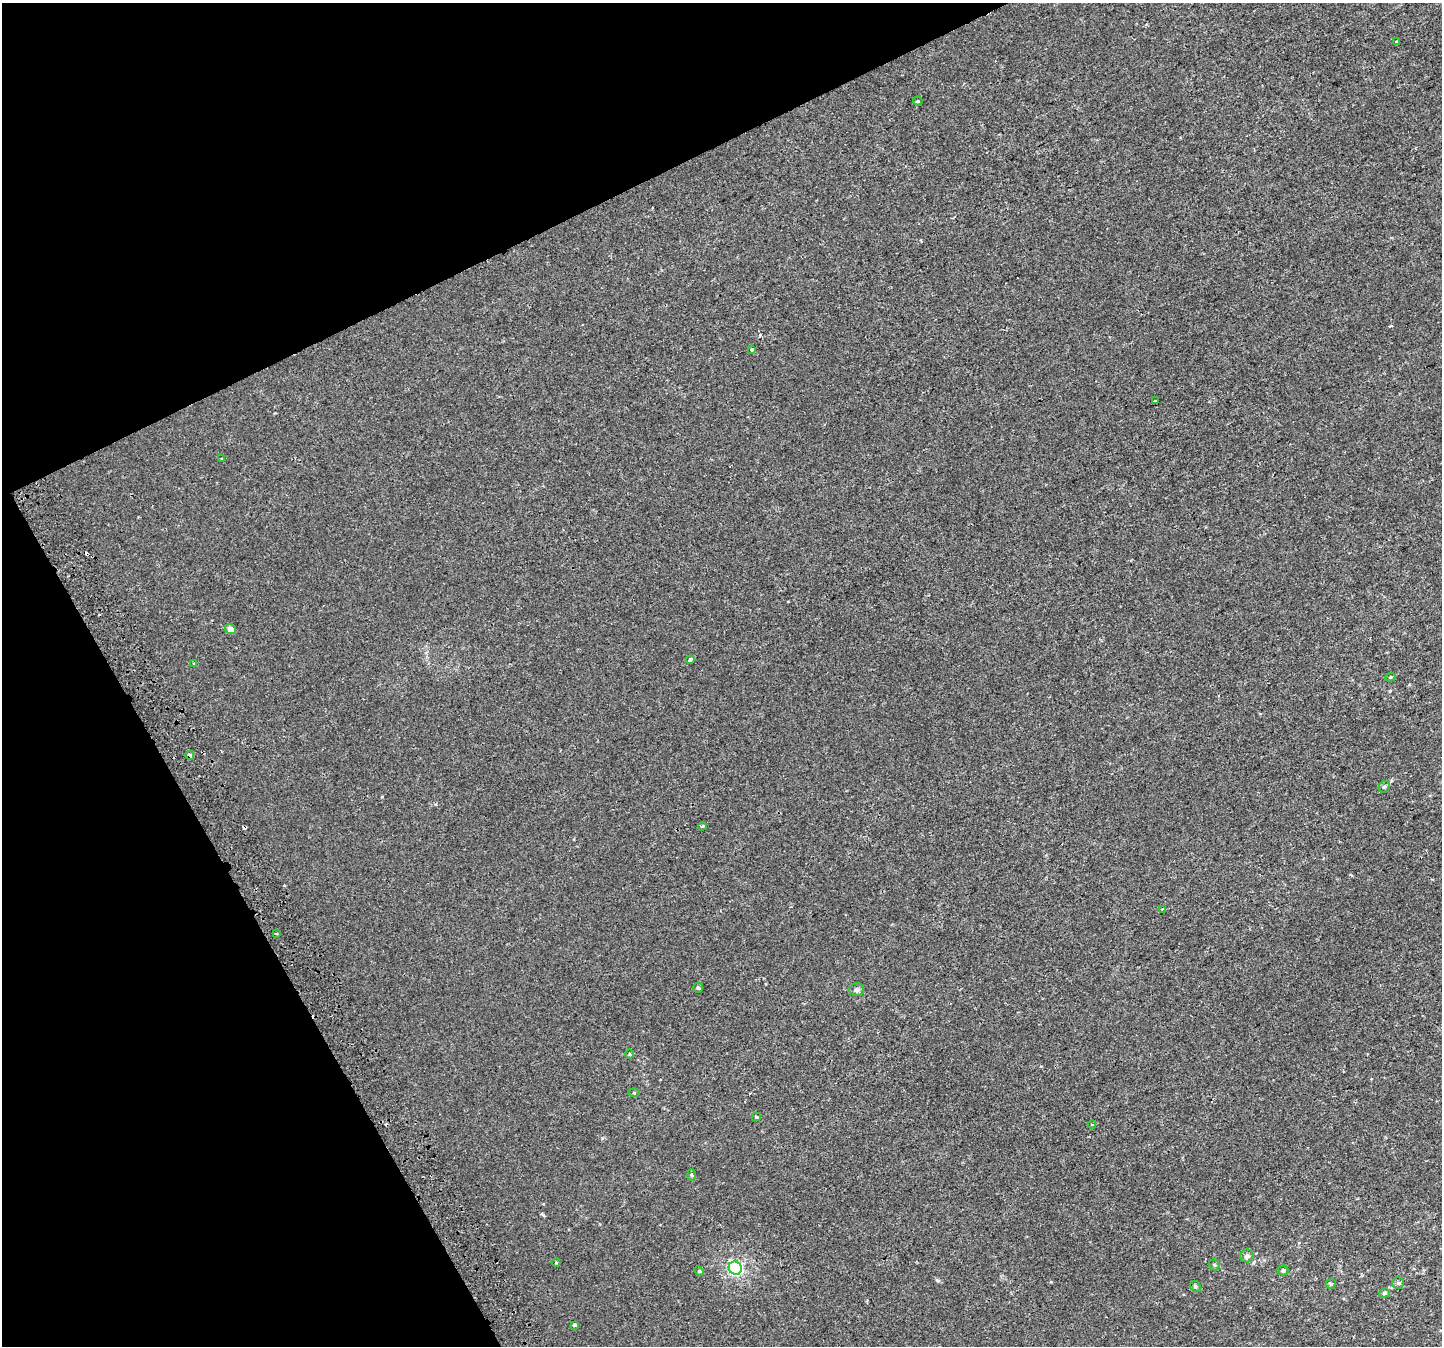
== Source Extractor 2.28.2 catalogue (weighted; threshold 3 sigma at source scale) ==
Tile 5 of 4 x 4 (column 1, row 2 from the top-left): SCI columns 41-1480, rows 2867-4210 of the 5835 x 5676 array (HDU 1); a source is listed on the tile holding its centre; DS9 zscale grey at full resolution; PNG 1444 x 1348 px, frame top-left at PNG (2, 3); each listed source drawn as its Kron ellipse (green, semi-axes under 4 px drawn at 4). Shown black and unused: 24% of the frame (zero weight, under 2 of 3 exposures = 2% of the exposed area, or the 3 px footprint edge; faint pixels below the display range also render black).
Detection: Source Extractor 2.28.2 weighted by HDU 2 'WHT'; one run over the whole footprint, this tile lists its part. Background 8.60e-05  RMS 0.0028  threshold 0.0127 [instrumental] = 3 sigma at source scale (4.5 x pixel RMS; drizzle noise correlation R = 1.50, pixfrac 1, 0.0396/0.0396 arcsec/px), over >= 5 px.
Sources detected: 37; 5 cosmic-ray / hot-pixel residue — neither listed nor drawn; the other 32 listed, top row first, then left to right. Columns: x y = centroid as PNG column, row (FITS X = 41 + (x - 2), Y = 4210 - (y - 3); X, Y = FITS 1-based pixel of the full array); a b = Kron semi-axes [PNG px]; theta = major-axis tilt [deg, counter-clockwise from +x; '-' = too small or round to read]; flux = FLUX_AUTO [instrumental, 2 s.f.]
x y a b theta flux
1397 42 4 2 - 0.47
918 101 5 3 - 0.56
751 349 3 3 - 1.3
1155 401 4 2 - 0.28
222 458 4 2 - 0.21
230 629 5 5 - 1.7
690 660 4 3 - 2.2
194 663 4 3 - 0.36
1390 677 5 4 - 0.33
190 755 4 3 - 1.5
1384 787 6 5 - 0.51
702 826 4 3 - 0.31
1162 909 4 4 - 0.29
276 933 3 2 - 0.27
698 988 5 4 - 0.44
857 990 7 6 - 0.91
629 1054 5 3 - 0.23
634 1093 5 4 - 0.26
756 1117 4 4 - 0.28
1092 1125 4 2 - 0.24
691 1175 6 4 -88 0.36
1247 1256 7 6 - 0.95
556 1263 4 3 - 0.26
1214 1265 6 5 - 0.37
735 1268 7 6 - 48
1283 1270 5 5 - 0.59
699 1271 5 4 - 0.29
1398 1283 6 6 - 0.57
1331 1284 5 5 - 0.35
1195 1286 6 5 - 0.49
1384 1293 5 4 - 0.41
574 1325 4 3 - 2.4
Overlapping masked pixels (flux is a lower limit): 1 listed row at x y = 190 755
Unlisted compact peaks at least as high as the median listed source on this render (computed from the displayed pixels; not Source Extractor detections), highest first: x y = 602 1138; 937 1280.